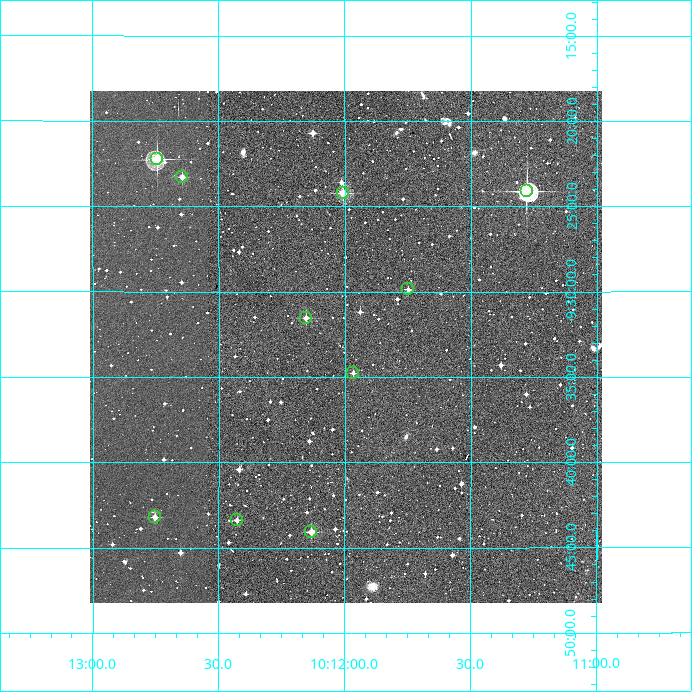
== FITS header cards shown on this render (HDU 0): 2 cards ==
NAXIS1  =                  512
NAXIS2  =                  512

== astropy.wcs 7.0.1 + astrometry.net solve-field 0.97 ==
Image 512 x 512 px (HDU 0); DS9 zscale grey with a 90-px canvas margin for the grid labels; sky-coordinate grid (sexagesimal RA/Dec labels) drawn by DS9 from the SOLVED WCS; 10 Tycho-2 reference stars matched to detected sources circled (green)
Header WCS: RA---TAN/DEC--TAN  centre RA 10:12:00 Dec -09:33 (153.00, -9.55 deg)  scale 3.52 arcsec/px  FOV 30.0' x 30.0'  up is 0 deg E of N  parity normal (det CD < 0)
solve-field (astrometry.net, Tycho-2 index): VERIFIED the header's WCS against the Tycho-2 star catalogue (verified at 2 index scales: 8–10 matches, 0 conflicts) and refined it, rather than solving blind
Solved WCS: RA---TAN-SIP/DEC--TAN-SIP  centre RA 10:12:00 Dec -09:33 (153.00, -9.55 deg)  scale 3.52 arcsec/px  FOV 30.0' x 30.0'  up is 0 deg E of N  parity normal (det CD < 0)
The solver's refit moves the header's centre by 0.63 arcsec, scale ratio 1.001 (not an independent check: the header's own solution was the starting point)
Tycho-2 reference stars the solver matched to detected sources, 10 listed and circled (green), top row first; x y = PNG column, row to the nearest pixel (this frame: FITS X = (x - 94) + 1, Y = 512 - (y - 91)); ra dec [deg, ICRS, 3 dp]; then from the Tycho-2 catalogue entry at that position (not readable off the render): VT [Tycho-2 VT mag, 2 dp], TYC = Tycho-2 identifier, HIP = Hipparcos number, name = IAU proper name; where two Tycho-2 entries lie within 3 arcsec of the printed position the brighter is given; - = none
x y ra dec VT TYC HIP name
161 159 153.186 -9.371 9.25 5477-259-1 50021 -
186 177 153.161 -9.388 11.03 5481-10-1 - -
531 191 152.820 -9.402 8.73 5481-13-1 49898 -
347 193 153.002 -9.404 10.28 5481-14-1 - -
412 289 152.937 -9.498 13.06 5481-6-1 - -
310 318 153.038 -9.525 12.26 5481-29-1 - -
357 373 152.992 -9.580 12.61 5481-41-1 - -
159 517 153.188 -9.720 11.26 5481-227-1 - -
241 520 153.107 -9.723 11.92 5481-219-1 - -
315 532 153.033 -9.734 11.28 5481-214-1 - -